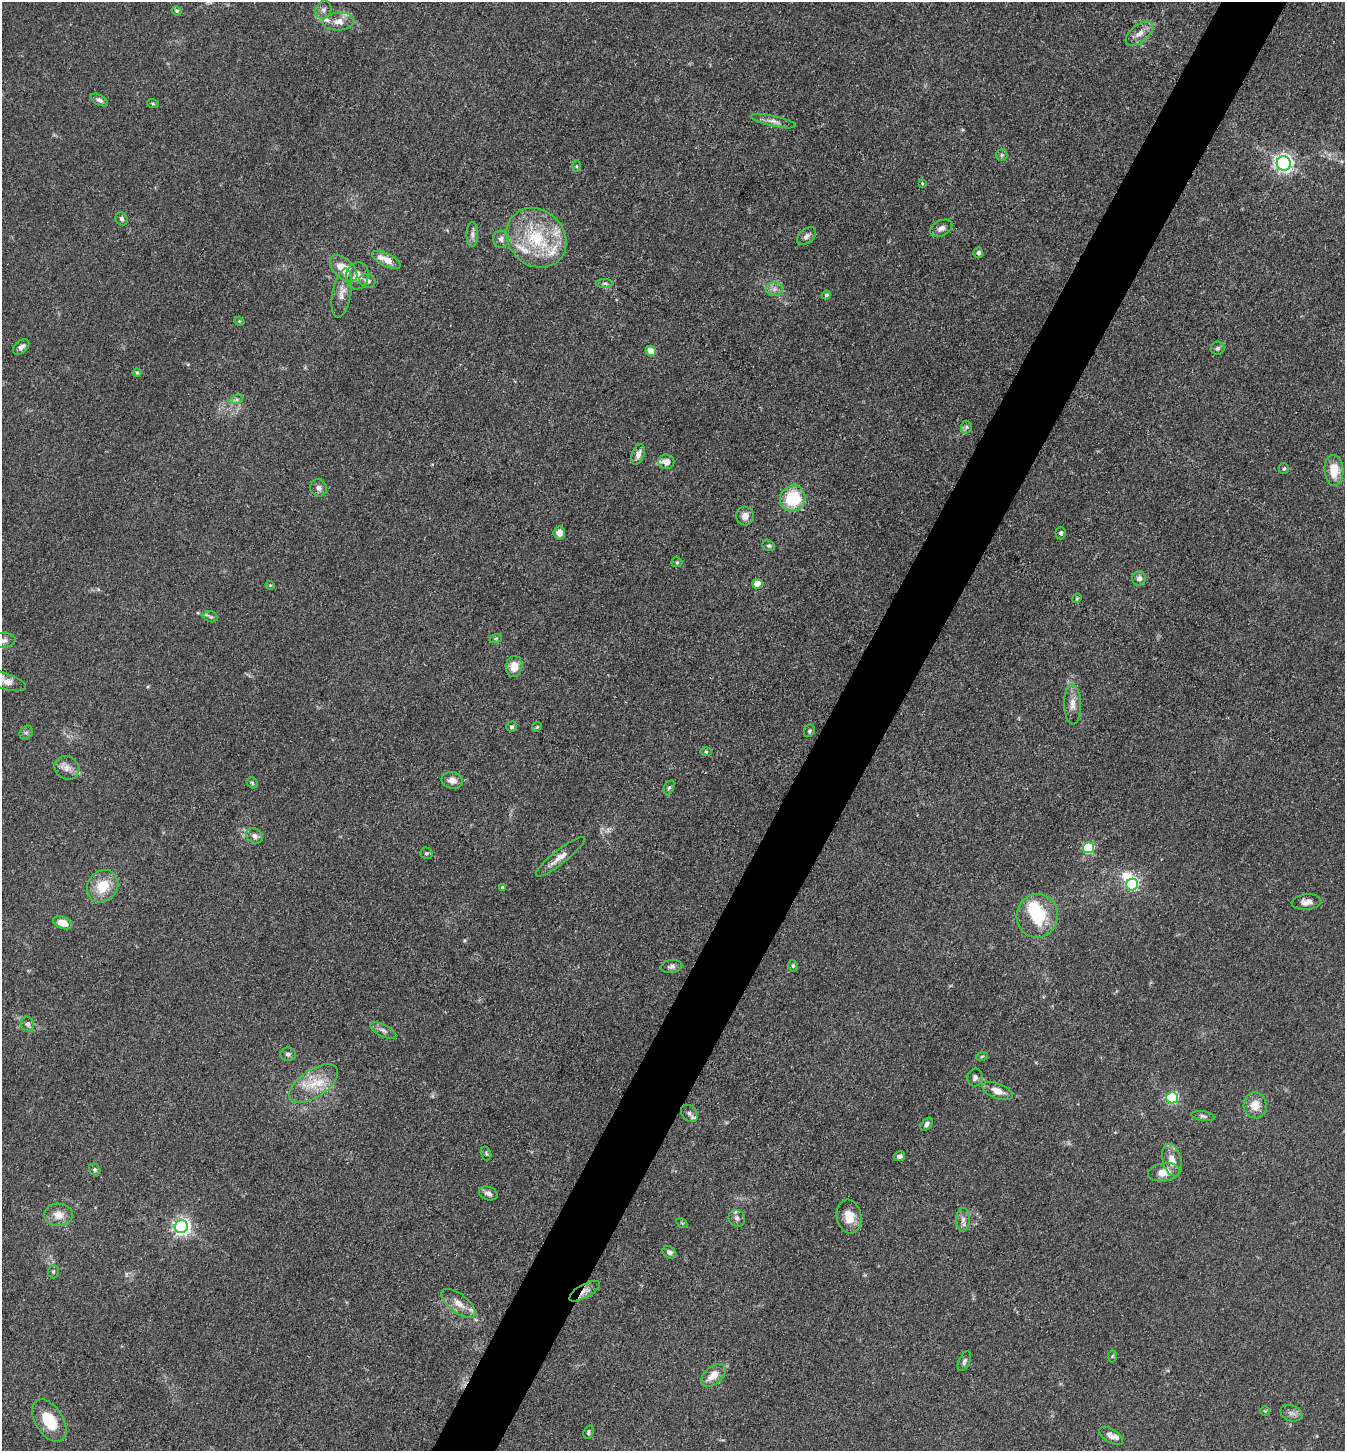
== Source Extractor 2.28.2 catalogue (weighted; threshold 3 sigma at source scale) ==
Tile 10 of 4 x 4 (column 2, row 3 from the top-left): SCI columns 1631-2973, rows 1452-2900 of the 5807 x 5801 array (HDU 1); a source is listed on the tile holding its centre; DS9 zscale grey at full resolution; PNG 1347 x 1453 px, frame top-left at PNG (2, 2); each listed source drawn as its Kron ellipse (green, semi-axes under 4 px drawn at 4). Shown black and unused: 5% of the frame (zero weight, under 3 of 4 exposures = <1% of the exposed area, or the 3 px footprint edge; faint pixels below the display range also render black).
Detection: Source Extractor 2.28.2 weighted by HDU 2 'WHT'; one run over the whole footprint, this tile lists its part. Background 0.0739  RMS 0.0061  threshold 0.0276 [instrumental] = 3 sigma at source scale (4.5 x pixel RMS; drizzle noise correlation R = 1.50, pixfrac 1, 0.05/0.05 arcsec/px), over >= 5 px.
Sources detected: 119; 1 too faint to see at this stretch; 1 inside a brighter object's white glare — neither listed nor drawn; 6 inside a brighter listed object's ellipse — not listed separately; the other 111 listed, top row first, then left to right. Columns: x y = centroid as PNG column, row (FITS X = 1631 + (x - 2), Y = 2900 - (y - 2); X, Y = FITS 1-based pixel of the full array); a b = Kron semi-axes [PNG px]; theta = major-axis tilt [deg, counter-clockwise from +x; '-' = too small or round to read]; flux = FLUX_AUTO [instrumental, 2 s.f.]
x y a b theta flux
323 10 9 7 65 2.4
177 11 5 4 - 1
338 21 16 9 3 5.7
1139 34 16 9 38 5.6
99 100 9 5 -29 1.9
153 104 6 4 -20 0.75
773 121 23 5 -13 3.9
1002 155 6 5 - 1.2
1284 163 7 7 - 250
577 166 5 3 - 0.75
922 183 4 3 - 0.7
121 219 7 5 -60 1.5
941 228 12 7 27 3.2
472 234 12 5 -90 2.5
807 236 11 7 40 2.3
536 238 32 27 -43 42
501 239 8 8 - 2.8
978 253 5 5 - 2
386 260 15 6 -27 7.9
344 268 16 9 -42 12
357 276 14 11 75 6.4
367 281 8 7 - 2.4
605 283 9 4 0 1.4
774 289 8 7 - 2.7
342 293 25 9 79 5.7
826 295 4 4 - 1.4
239 321 5 4 - 0.58
21 347 9 6 40 3.1
1218 348 7 6 - 1.7
651 351 5 5 - 7.9
137 373 4 4 - 0.76
236 400 7 4 18 1.3
966 427 6 5 - 1.3
638 454 11 6 70 3.8
666 462 8 7 - 5.3
1284 469 5 5 - 1.2
1334 470 15 9 -86 13
319 488 9 8 - 2.7
793 498 13 12 - 30
745 516 9 9 - 3.8
559 533 6 6 - 4.8
1061 533 6 5 - 1.5
769 546 6 5 - 1.2
677 562 5 5 - 0.83
1139 578 7 7 - 2.7
757 584 5 5 - 13
270 585 4 3 - 0.57
1077 598 5 3 - 0.66
211 617 7 5 -16 1.3
496 638 6 4 18 0.83
3 640 12 7 4 3
514 666 10 8 81 8.3
6 681 21 8 -19 4.9
1072 704 20 8 -89 5.4
512 727 5 5 - 1.2
537 727 5 4 - 0.79
809 731 6 5 - 1.2
26 732 7 6 - 1.4
706 752 6 4 -1 0.86
67 768 13 11 -33 4.9
452 780 11 8 -11 4.2
252 783 6 5 - 0.94
669 788 7 5 61 1.3
255 836 9 7 -28 2.8
1088 848 5 5 - 57
426 853 6 5 - 1.2
560 857 30 7 38 5.6
1132 885 6 5 - 67
103 886 17 15 50 15
502 887 4 4 - 0.77
1306 902 15 7 6 3.6
1037 916 22 20 76 28
62 923 10 6 -21 7.1
672 966 11 6 8 2.2
793 966 6 4 -77 1.1
28 1024 7 6 - 2
383 1030 14 6 -26 2.6
288 1054 8 6 0 1.9
982 1056 6 3 20 0.75
975 1078 9 7 71 2.1
314 1084 28 13 34 16
998 1091 16 7 -21 6.7
1172 1098 5 5 - 70
1255 1105 13 11 -85 8
689 1113 9 7 -45 2.4
1203 1116 12 5 -9 1.6
927 1124 7 4 50 1.9
486 1153 7 5 -74 0.96
899 1156 5 5 - 2.4
1172 1160 16 9 -75 6.6
95 1170 6 5 - 1.2
1164 1172 16 9 9 8.2
488 1193 9 6 -20 2.5
58 1215 14 11 -2 6.8
849 1217 17 12 -81 9.6
737 1218 9 8 - 2.5
963 1220 12 7 89 3
682 1223 6 4 -33 0.6
181 1227 6 6 - 240
670 1252 7 5 -35 1.9
53 1272 7 5 88 1.1
585 1291 17 6 30 4.3
459 1303 20 9 -37 7.7
1112 1356 6 4 88 0.81
964 1361 10 5 65 1.8
713 1375 14 8 40 7.8
1265 1411 5 4 - 0.72
1291 1413 11 7 -20 2.8
49 1421 23 14 -58 18
588 1432 7 4 72 1
1111 1436 13 7 -32 3.3
Overlapping masked pixels (flux is a lower limit): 1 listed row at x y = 585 1291
Isophote crosses this tile's border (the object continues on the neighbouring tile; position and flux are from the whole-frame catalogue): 2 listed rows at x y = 3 640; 6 681